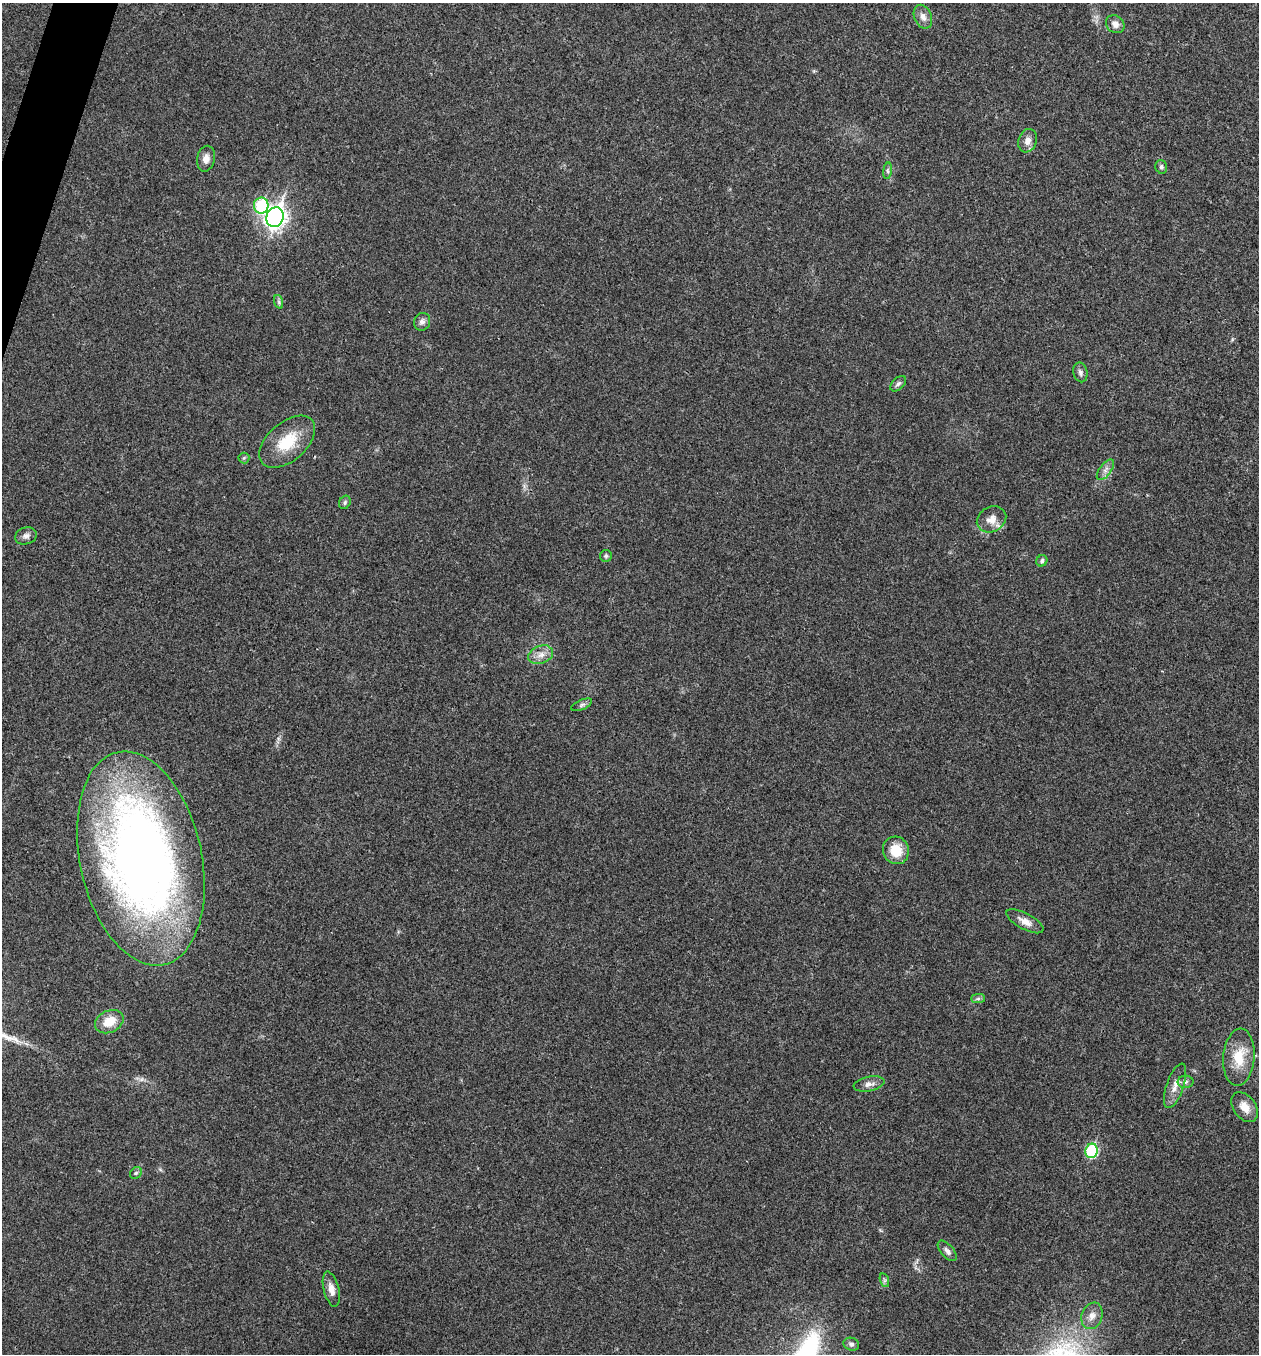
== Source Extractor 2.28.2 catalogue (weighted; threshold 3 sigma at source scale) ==
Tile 11 of 4 x 4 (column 3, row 3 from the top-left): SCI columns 2651-3907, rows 1358-2709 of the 5431 x 5417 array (HDU 1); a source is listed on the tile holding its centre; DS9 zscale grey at full resolution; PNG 1261 x 1356 px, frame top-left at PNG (2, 3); each listed source drawn as its Kron ellipse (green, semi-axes under 4 px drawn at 4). Shown black and unused: <1% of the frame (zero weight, under 3 of 4 exposures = <1% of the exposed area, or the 3 px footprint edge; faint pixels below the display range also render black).
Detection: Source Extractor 2.28.2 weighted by HDU 2 'WHT'; one run over the whole footprint, this tile lists its part. Background 0.0238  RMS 0.0041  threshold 0.0184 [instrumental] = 3 sigma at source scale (4.5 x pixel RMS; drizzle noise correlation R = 1.50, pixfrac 1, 0.05/0.05 arcsec/px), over >= 5 px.
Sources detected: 40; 1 inside a brighter listed object's ellipse — not listed separately; the other 39 listed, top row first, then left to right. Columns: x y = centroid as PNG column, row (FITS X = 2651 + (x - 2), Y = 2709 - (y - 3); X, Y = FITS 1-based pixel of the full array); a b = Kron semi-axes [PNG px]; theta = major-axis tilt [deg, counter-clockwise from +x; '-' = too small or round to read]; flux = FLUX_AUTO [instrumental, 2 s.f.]
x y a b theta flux
923 17 12 8 -66 2.5
1115 24 10 8 -41 2.5
1028 141 12 9 70 2.9
206 159 13 9 78 2.8
1161 167 7 5 -73 0.92
888 171 8 4 83 0.91
261 205 8 7 - 26
275 217 10 8 71 240
279 302 7 4 -72 0.79
422 322 9 8 - 1.7
1080 372 10 7 -77 1.4
898 384 9 5 44 1.1
287 442 33 19 41 14
244 458 5 5 - 0.61
1105 470 12 6 53 1.8
345 502 7 5 61 0.83
991 519 15 12 27 3.9
26 536 11 8 18 1.9
606 556 6 6 - 0.76
1042 561 6 5 - 1.2
541 655 13 9 20 3.1
582 705 11 5 24 1.1
896 850 14 13 - 8.6
141 858 109 61 -78 350
1025 921 20 8 -28 3.6
978 999 7 4 1 0.85
109 1022 15 11 25 7.2
1239 1057 29 15 85 11
1185 1082 8 6 1 1.2
869 1084 15 7 11 2.4
1175 1086 23 8 71 4
1245 1107 17 11 -53 4.8
1092 1151 7 6 - 34
136 1173 6 5 - 0.74
947 1251 12 6 -48 1.7
884 1280 7 4 -72 0.78
331 1289 18 7 -76 3.2
1092 1316 13 10 70 3.2
851 1344 8 6 -16 1.1
Overlapping masked pixels (flux is a lower limit): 1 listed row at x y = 141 858